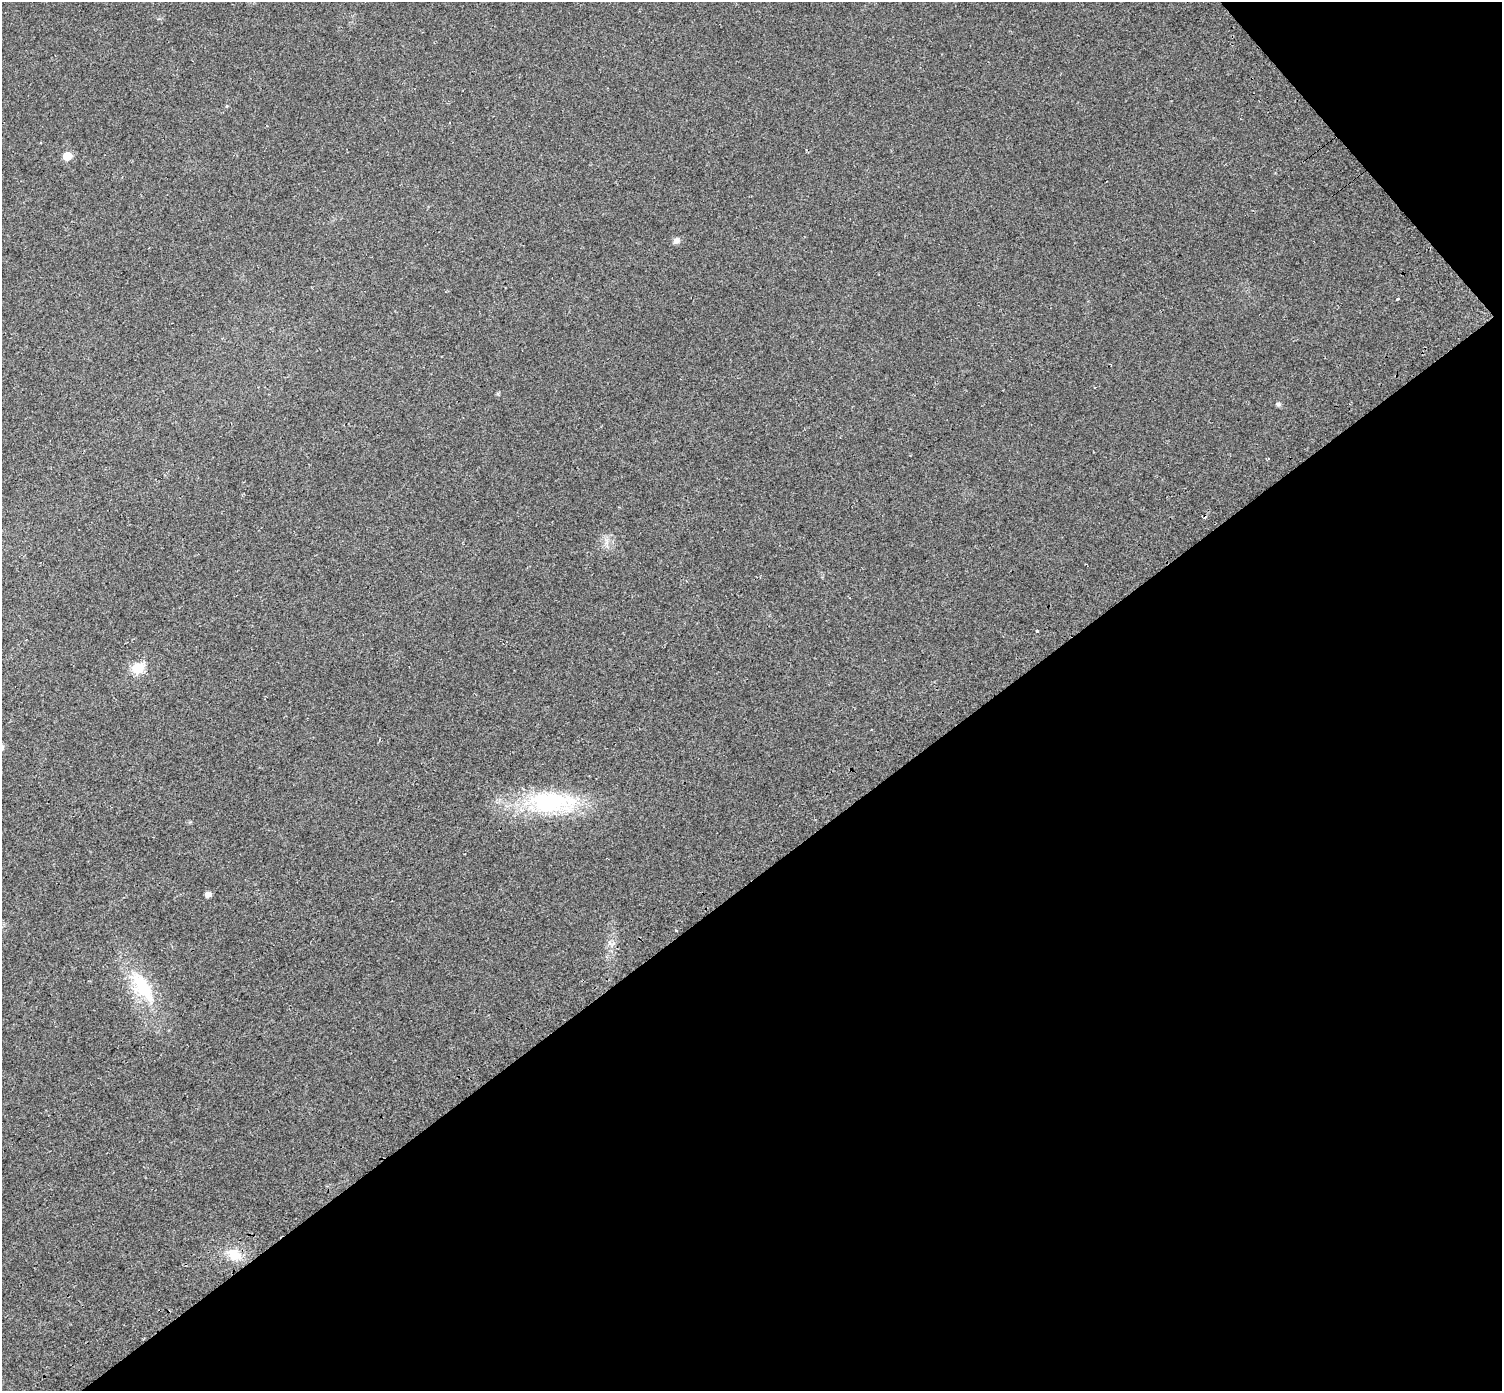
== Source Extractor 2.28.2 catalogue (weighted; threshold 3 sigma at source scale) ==
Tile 12 of 4 x 4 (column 4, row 3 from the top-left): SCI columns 4566-6065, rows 1683-3071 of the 6126 x 6079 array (HDU 1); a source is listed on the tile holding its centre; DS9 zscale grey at full resolution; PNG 1504 x 1393 px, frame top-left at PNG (2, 2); no overlay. Shown black and unused: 39% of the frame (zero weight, under 2 of 3 exposures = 4% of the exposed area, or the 3 px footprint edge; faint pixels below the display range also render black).
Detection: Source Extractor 2.28.2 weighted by HDU 2 'WHT'; one run over the whole footprint, this tile lists its part. Background 0.0555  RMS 0.011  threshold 0.0511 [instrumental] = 3 sigma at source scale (4.5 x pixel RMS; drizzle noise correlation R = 1.50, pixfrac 1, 0.0396/0.0396 arcsec/px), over >= 5 px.
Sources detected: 14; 1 cosmic-ray / hot-pixel residue — not listed; the other 13 listed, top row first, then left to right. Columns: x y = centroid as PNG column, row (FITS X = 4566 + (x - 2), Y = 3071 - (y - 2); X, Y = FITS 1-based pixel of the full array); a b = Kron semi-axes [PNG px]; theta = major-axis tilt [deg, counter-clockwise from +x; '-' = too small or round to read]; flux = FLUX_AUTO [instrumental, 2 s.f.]
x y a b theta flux
227 106 5 3 - 1
67 156 6 5 - 32
676 241 8 7 - 5
1398 299 4 3 - 2.5
1278 404 6 5 - 2.6
607 542 7 4 71 3.2
1037 631 3 3 - 0.8
137 668 6 6 - 88
551 802 65 27 -2 120
208 894 5 4 - 6.4
676 931 3 3 - 0.94
143 988 49 19 -57 62
234 1255 19 13 -24 20
Unlisted compact peaks at least as high as the median listed source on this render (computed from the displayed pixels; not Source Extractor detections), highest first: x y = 609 942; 498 394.